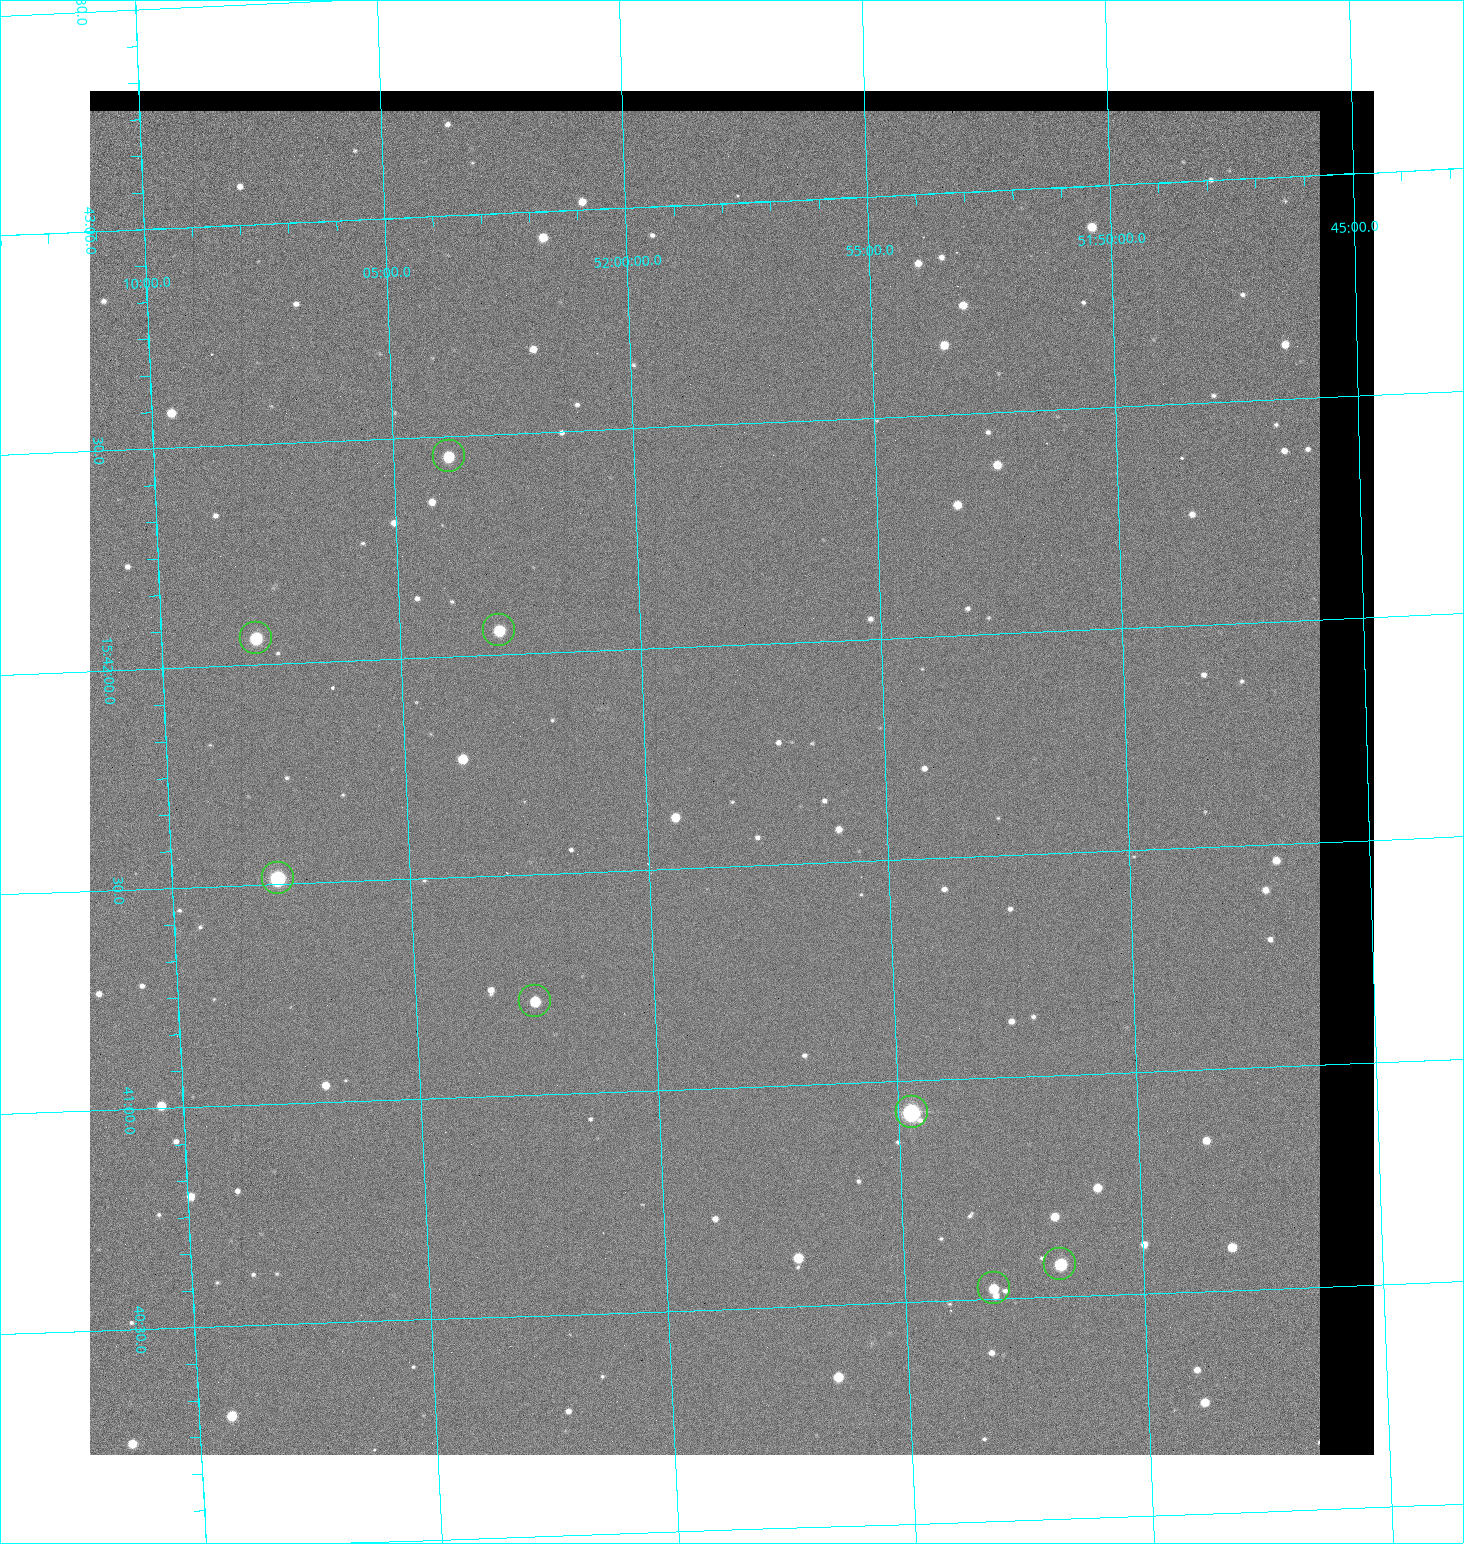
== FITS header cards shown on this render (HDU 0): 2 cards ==
NAXIS1  =                 1284 / length of data axis 1
NAXIS2  =                 1364 / length of data axis 2

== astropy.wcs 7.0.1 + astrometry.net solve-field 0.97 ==
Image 1284 x 1364 px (HDU 0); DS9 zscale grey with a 90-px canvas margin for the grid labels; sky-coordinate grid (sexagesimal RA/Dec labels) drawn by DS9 from the SOLVED WCS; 8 Tycho-2 reference stars matched to detected sources circled (green)
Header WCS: RA---TAN/DEC--TAN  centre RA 15:41:43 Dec +51:58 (235.43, +51.97 deg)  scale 1.26 arcsec/px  FOV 26.9' x 28.5'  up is +92 deg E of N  parity flipped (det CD > 0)
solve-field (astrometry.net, Tycho-2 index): VERIFIED the header's WCS against the Tycho-2 star catalogue (8 matches, 0 conflicts) and refined it, rather than solving blind
Solved WCS: RA---TAN-SIP/DEC--TAN-SIP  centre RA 15:41:43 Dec +51:58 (235.43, +51.97 deg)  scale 1.25 arcsec/px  FOV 26.8' x 28.5'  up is +92 deg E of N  parity flipped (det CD > 0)
The solver's refit moves the header's centre by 0.36 arcsec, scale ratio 0.9965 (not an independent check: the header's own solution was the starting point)
Tycho-2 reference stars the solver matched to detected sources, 8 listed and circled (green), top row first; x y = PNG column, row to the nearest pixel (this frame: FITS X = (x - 90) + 1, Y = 1364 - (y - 91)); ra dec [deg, ICRS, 3 dp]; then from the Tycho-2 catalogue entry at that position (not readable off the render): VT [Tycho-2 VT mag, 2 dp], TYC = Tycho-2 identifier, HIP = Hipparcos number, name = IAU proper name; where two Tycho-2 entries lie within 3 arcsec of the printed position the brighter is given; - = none
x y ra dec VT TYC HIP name
449 456 235.614 +52.064 11.61 3489-1132-1 - -
499 630 235.514 +52.049 11.19 3489-1407-1 - -
256 638 235.515 +52.133 11.12 3489-1380-1 - -
278 878 235.378 +52.130 9.31 3489-1322-1 76850 -
535 1001 235.303 +52.042 11.52 3489-958-1 - -
912 1112 235.232 +51.912 9.59 3489-824-1 - -
1060 1264 235.143 +51.862 10.97 3489-1016-1 - -
994 1288 235.131 +51.886 12.29 3489-908-1 - -